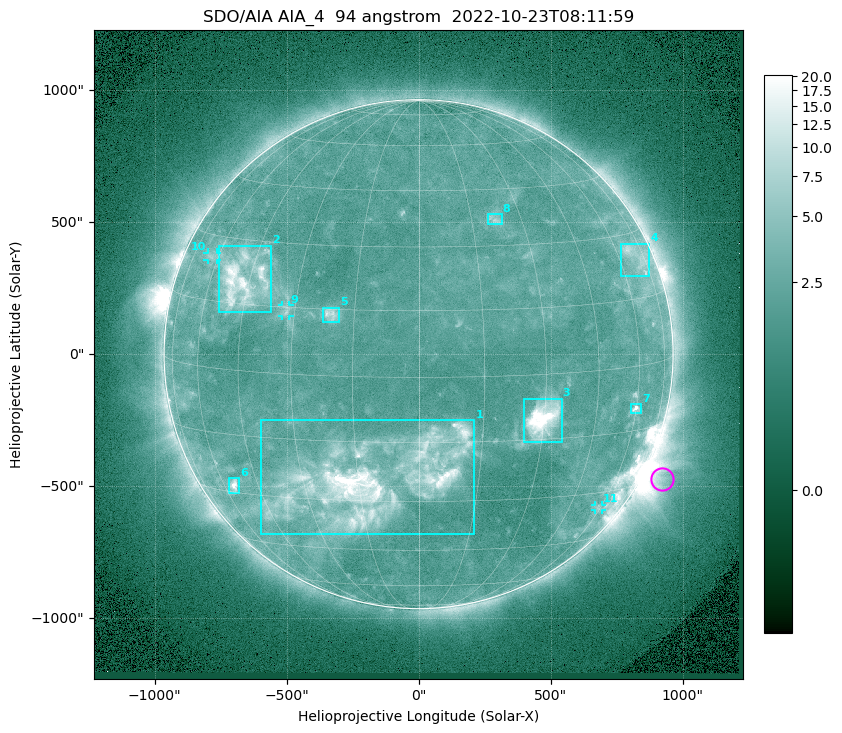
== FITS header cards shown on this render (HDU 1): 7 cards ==
TELESCOP= 'SDO/AIA '           / For AIA: SDO/AIA
INSTRUME= 'AIA_4   '           / For AIA: AIA_ATA1, AIA_ATA2, AIA_ATA3 or AIA_AT
WAVELNTH=                   94 / [angstrom] Wavelength
WAVEUNIT= 'angstrom'           / Wavelength unit: angstrom
DATE-OBS= '2022-10-23T08:11:59.146' / [ISO] Date when observation started; ISO 8
CTYPE1  = 'HPLN-TAN'           / CTYPE1: HPLN
CTYPE2  = 'HPLT-TAN'           / CTYPE2: HPLT

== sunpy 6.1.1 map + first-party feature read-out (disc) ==
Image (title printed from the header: SDO/AIA AIA_4  94 angstrom  2022-10-23T08:11:59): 1024 x 1024 px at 2.4 arcsec/px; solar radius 964 arcsec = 402 px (full disc in frame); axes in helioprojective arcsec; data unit not stated in the header (colour bar unlabelled)
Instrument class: DISC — disc imager (sunpy class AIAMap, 94 A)
Bright regions (active regions / flare kernels): reference = the median radial profile (limb darkening/brightening removed); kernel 9 px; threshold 5 sigma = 2.84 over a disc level ~2.17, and >= 1.15x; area >= 12 px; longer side >= 10 px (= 24 arcsec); searched inside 0.97 R_sun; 11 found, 11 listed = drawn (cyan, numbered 1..; 3 of them under ~33 arcsec drawn as corner ticks so the feature stays visible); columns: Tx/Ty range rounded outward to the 5 arcsec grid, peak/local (2 s.f.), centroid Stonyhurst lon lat
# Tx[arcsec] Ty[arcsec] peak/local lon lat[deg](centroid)
1 -600..210 -685..-250 15 -11 -25
2 -755..-560 155..410 8.4 -47 +20
3 400..545 -335..-165 15 +30 -10
4 765..875 295..420 3.7 +70 +24
5 -365..-300 120..175 4.4 -21 +14
6 -720..-680 -525..-470 7 -55 -28
7 805..845 -225..-190 6.1 +60 -10
8 265..315 495..530 3.1 +22 +37
9 -515..-490 145..185 2.8 -32 +14
10 -800..-760 355..385 2.7 -63 +25
11 670..695 -590..-570 2.5 +59 -34
Off-limb structures (1.02-1.3 R_sun): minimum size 162 px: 6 found; the strongest spans PA ~225..265 deg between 1.02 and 1.3 R_sun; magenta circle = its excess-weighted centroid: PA ~245 deg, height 1.08 R_sun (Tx ~925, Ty ~-475 arcsec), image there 3.7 x the reference